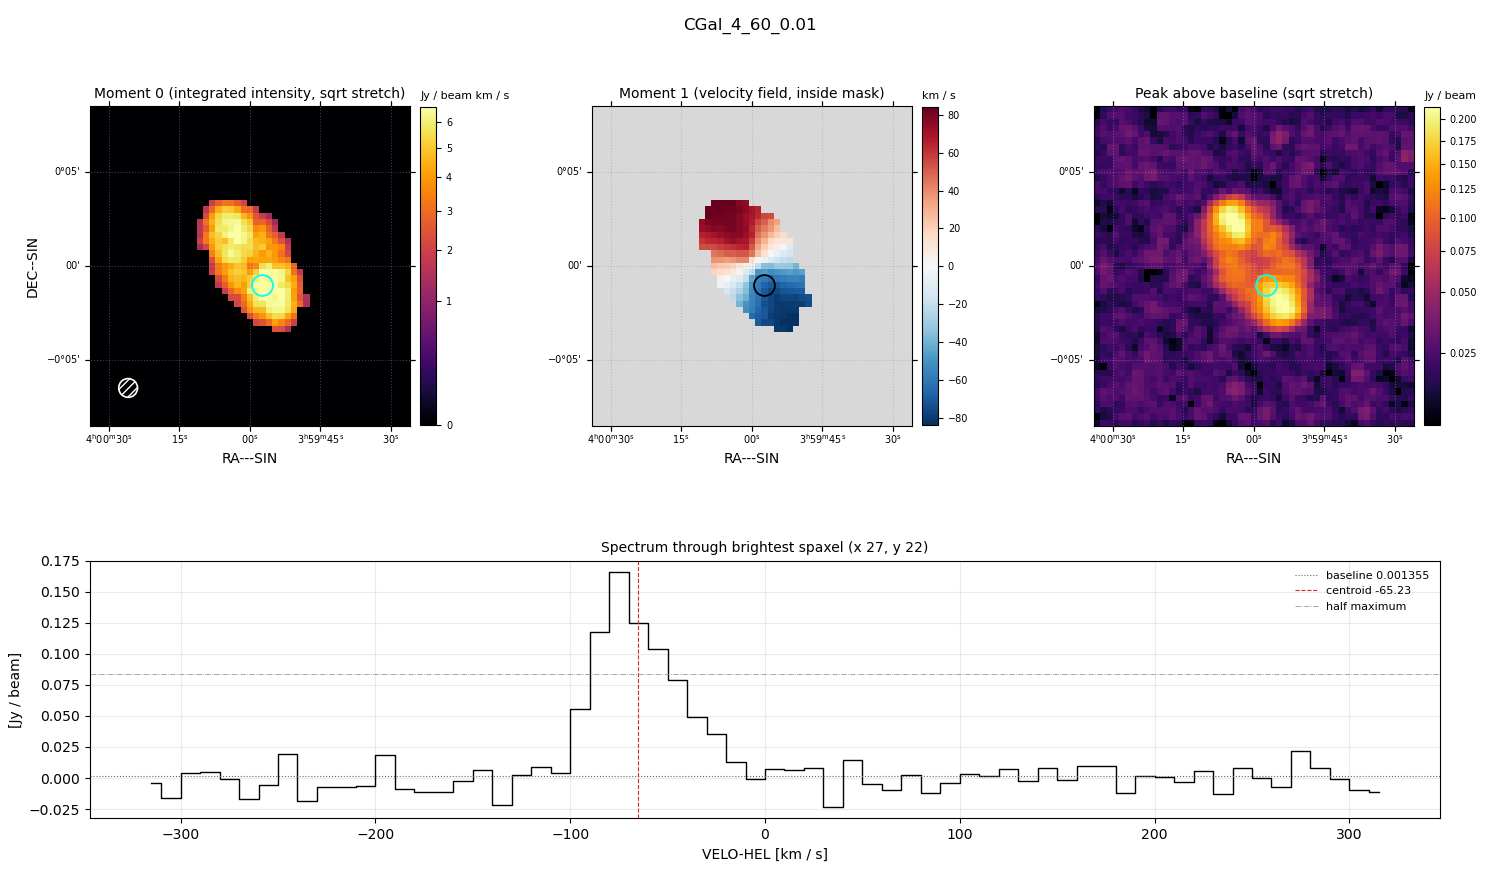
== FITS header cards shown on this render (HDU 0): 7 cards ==
OBJECT  = 'CGal_4_60_0.01'
BUNIT   = 'JY/BEAM '           /
CTYPE1  = 'RA---SIN'           /
CTYPE2  = 'DEC--SIN'           /
CTYPE3  = 'VELO-HEL'           /
NAXIS3  =                   64 / length of data axis 3
CUNIT3  = 'km/s    '           /

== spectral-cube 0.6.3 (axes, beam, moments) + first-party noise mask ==
SpectralCube HDU 0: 64 channels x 51 x 51 spaxels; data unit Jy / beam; figure title: CGal_4_60_0.01
Units: BUNIT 'JY/BEAM' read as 'Jy/beam' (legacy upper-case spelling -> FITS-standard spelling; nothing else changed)
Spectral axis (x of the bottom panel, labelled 'VELO-HEL [km / s]'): -315 .. 315 km / s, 64 channels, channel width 10 km / s
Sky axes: RA---SIN/DEC--SIN; field 17' x 17' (20 arcsec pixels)
Beam (drawn as the hatched ellipse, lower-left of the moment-0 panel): BMAJ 60 arcsec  BMIN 60 arcsec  BPA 0 deg
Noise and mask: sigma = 9.8e-03 Jy / beam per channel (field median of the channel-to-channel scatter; agrees with the line-free scatter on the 2357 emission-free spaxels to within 1%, no correlation factor applied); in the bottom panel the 57 channels outside the line scatter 0.010 Jy / beam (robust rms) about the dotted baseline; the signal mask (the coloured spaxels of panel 2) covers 9% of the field
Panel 1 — Moment 0 (line voxels x channel width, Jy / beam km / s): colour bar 0 .. 6.6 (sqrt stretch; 0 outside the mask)
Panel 2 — Moment 1 (intensity-weighted velocity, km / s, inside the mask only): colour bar -84 .. 84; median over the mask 3
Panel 3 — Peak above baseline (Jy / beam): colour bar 0.0148 .. 0.215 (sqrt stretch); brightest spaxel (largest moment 0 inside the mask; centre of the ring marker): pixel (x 27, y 22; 0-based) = FK5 03h59m58s -00d01m00s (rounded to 2 s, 20 arcsec steps: no finer than the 20 arcsec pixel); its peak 0.164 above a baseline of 0.001355
Panel 4 — spectrum at that spaxel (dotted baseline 0.001355 Jy / beam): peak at -75 km / s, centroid -65.23 km / s (red dashed line; intensity-weighted over the run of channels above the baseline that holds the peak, -130 .. -10 km / s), W50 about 40 km / s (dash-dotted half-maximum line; edge to edge of the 4 channels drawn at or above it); detected line -100 .. -30 km / s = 7 of 64 channels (11%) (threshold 4 sigma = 0.039 Jy / beam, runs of >= 3 channels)